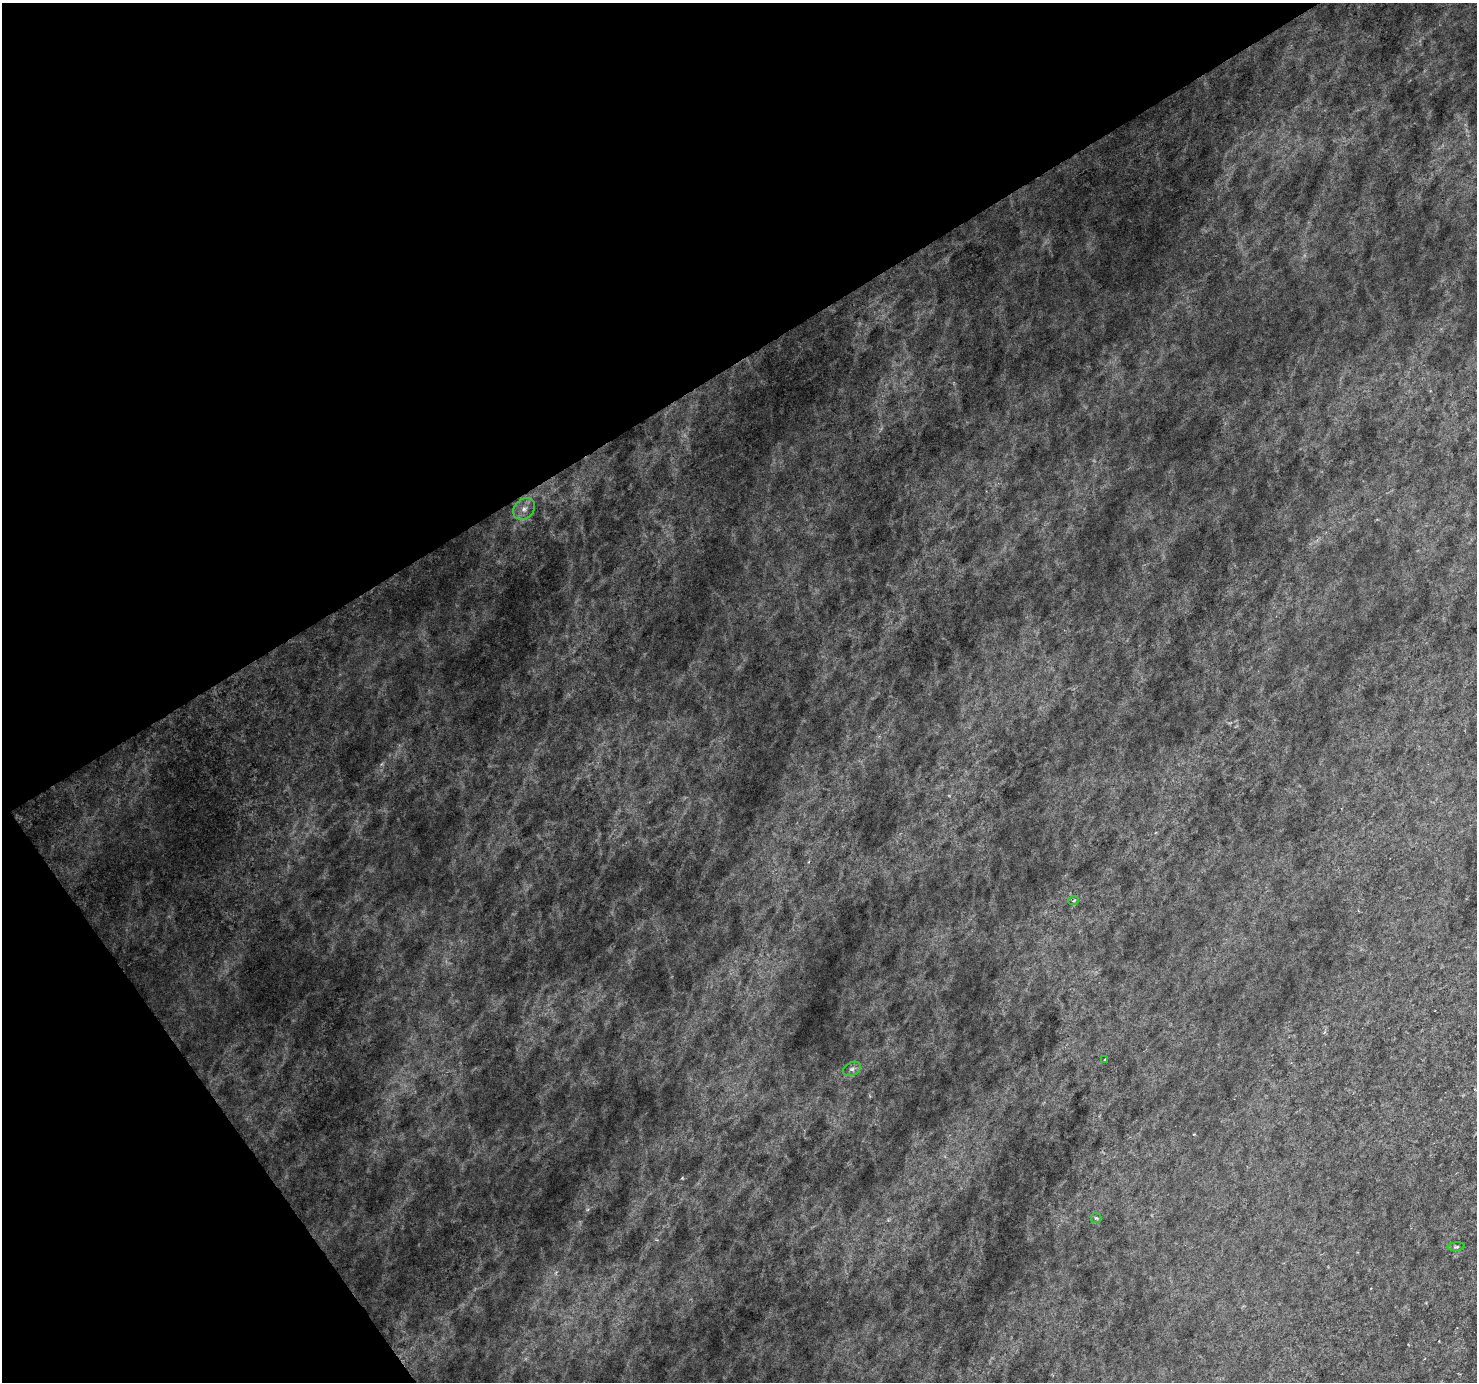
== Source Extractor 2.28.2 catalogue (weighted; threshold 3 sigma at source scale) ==
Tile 5 of 4 x 4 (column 1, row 2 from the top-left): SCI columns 3-1477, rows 2941-4320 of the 5902 x 5817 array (HDU 1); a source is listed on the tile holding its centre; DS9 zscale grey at full resolution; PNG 1479 x 1384 px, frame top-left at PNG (2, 3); each listed source drawn as its Kron ellipse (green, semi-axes under 4 px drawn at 4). Shown black and unused: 32% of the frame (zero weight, under 3 of 6 exposures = <1% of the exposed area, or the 3 px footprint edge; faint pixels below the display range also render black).
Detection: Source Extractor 2.28.2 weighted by HDU 2 'WHT'; one run over the whole footprint, this tile lists its part. Background -0.0126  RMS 0.0081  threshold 0.0333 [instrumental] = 3 sigma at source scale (4.09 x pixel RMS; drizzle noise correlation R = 1.36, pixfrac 0.8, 0.0396/0.0396 arcsec/px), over >= 5 px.
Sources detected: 6; all 6 listed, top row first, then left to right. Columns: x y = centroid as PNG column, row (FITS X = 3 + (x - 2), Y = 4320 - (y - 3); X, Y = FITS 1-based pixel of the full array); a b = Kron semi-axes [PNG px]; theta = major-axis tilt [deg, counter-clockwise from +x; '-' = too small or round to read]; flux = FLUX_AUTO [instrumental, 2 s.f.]
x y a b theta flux
524 509 12 9 45 6
1074 900 5 3 - 0.91
1105 1060 4 2 - 0.69
852 1069 9 6 29 2.6
1096 1218 5 5 - 1.2
1456 1247 9 3 5 1.2